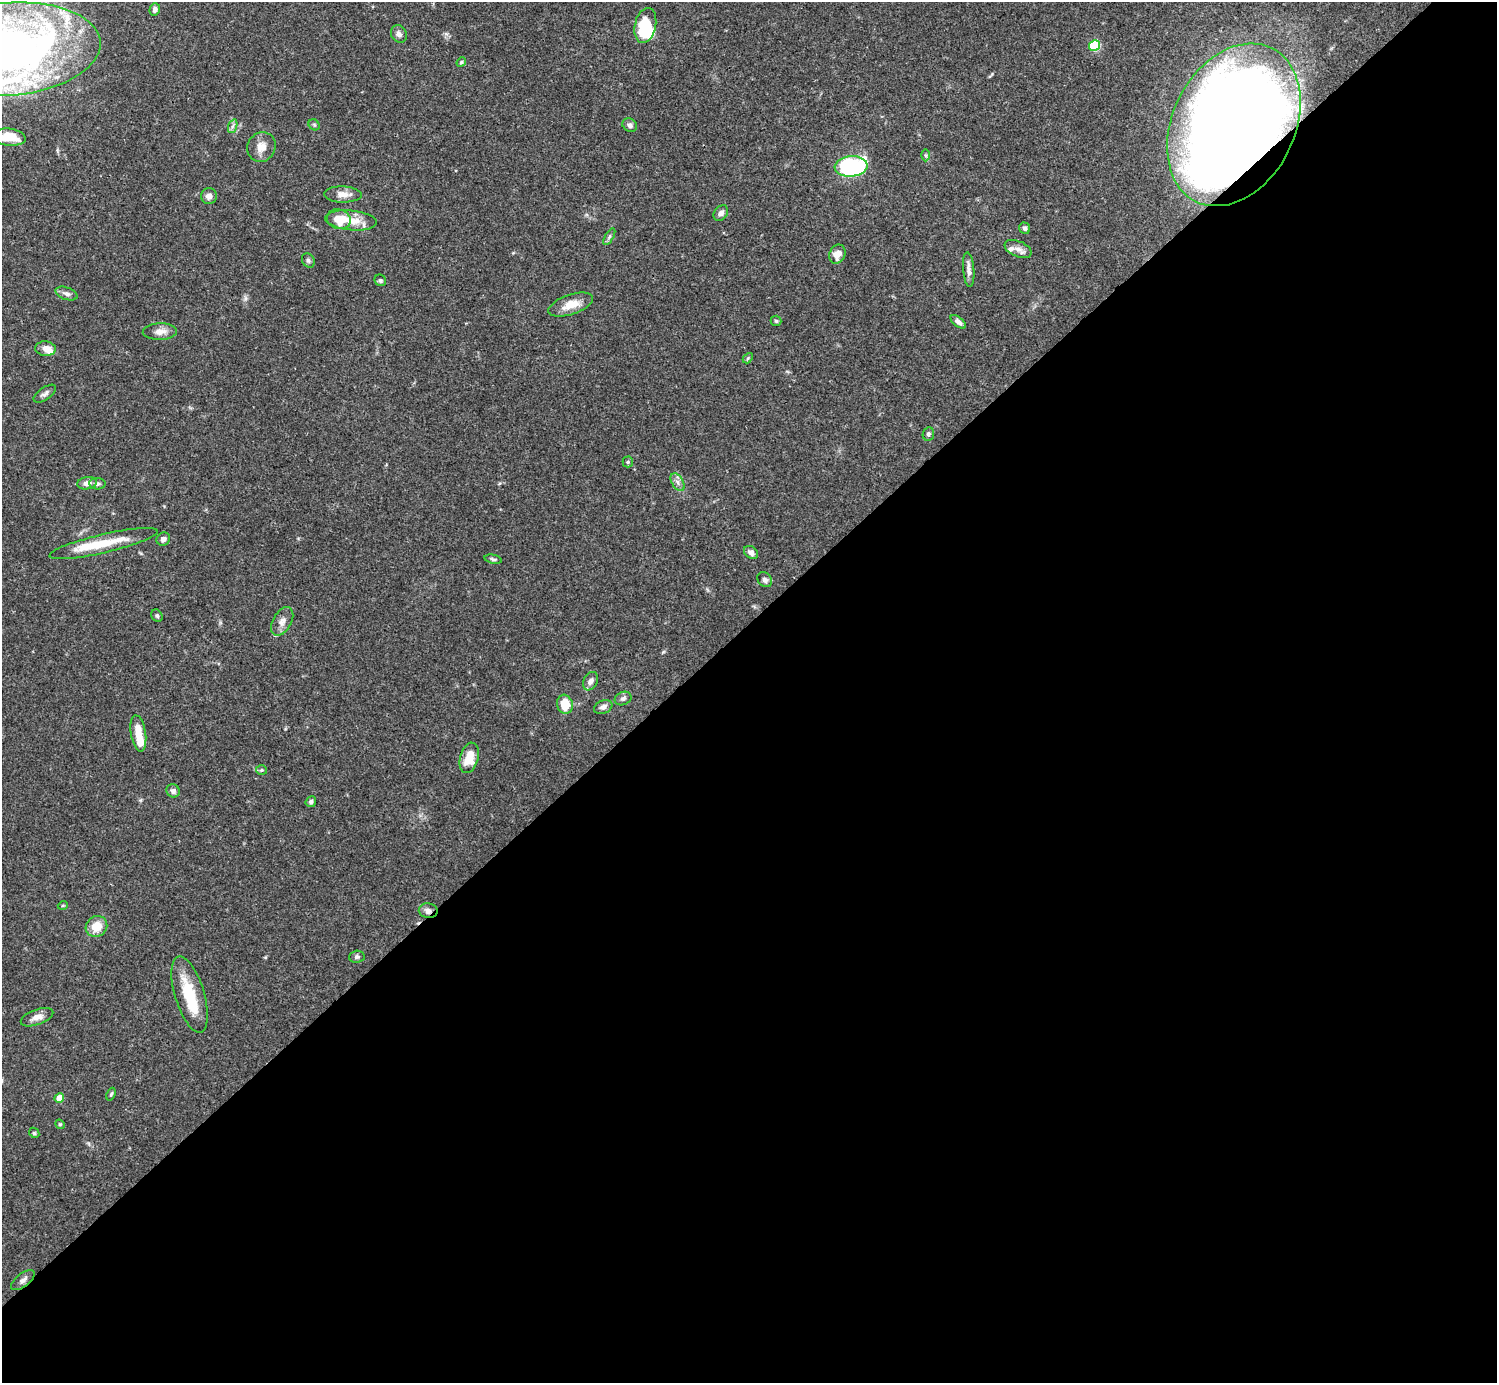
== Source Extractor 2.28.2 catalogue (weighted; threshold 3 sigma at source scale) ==
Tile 15 of 4 x 4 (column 3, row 4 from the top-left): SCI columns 2990-4484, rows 158-1538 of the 5982 x 5981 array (HDU 1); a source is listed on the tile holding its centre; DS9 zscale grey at full resolution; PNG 1499 x 1385 px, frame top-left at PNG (2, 2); each listed source drawn as its Kron ellipse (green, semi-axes under 4 px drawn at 4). Shown black and unused: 55% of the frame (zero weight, under 3 of 4 exposures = <1% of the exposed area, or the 3 px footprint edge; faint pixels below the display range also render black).
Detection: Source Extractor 2.28.2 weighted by HDU 2 'WHT'; one run over the whole footprint, this tile lists its part. Background 0.0692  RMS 0.0032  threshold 0.0144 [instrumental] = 3 sigma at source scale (4.5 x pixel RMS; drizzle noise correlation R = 1.50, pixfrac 1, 0.05/0.05 arcsec/px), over >= 5 px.
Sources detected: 74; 2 inside a brighter object's white glare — neither listed nor drawn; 6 inside a brighter listed object's ellipse — not listed separately; the other 66 listed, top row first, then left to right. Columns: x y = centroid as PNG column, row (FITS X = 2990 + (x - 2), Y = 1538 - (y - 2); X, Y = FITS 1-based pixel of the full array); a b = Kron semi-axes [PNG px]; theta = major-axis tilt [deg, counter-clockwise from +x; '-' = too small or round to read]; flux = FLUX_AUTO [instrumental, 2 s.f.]
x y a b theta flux
155 9 6 5 - 1.2
645 25 18 10 77 13
399 34 9 7 -61 1.3
1094 45 5 5 - 21
7 49 93 46 5 260
461 62 5 4 - 0.45
314 125 6 5 - 0.51
630 125 8 6 -31 1.2
1234 125 86 61 63 640
233 126 7 4 70 0.73
8 137 17 8 -6 6.2
261 147 15 14 - 3.7
925 155 6 4 -90 0.5
851 166 16 10 5 48
343 194 19 8 -1 3.2
209 196 8 8 - 1.6
721 213 8 6 52 1.2
339 219 12 9 -16 6.6
351 220 26 10 -5 6.5
1025 228 6 5 - 1
609 237 9 4 60 0.67
1018 249 14 8 -23 2.1
837 254 10 7 68 3
308 260 7 6 - 0.72
969 270 17 5 -85 1.8
380 280 6 5 - 0.58
67 294 11 6 -20 1.3
571 305 23 10 19 5
776 321 5 5 - 0.46
958 322 9 4 -39 1.3
160 332 17 8 2 2.7
46 349 10 7 -4 3.1
748 358 6 4 48 0.44
45 394 13 6 35 1.1
928 434 7 5 82 0.73
628 462 5 5 - 0.46
678 482 10 5 -58 1.3
87 483 10 6 10 2.2
97 484 8 5 -4 0.9
163 539 7 6 - 1.4
103 544 55 9 13 11
751 552 8 5 -38 1.5
493 559 9 4 -12 0.64
765 580 8 6 -46 1.2
157 616 6 5 - 0.67
282 621 15 9 60 2.4
590 681 10 7 59 1.7
623 699 8 6 23 0.98
565 704 10 7 -74 7
603 707 9 6 22 1.4
138 733 18 7 -81 5.3
469 758 15 9 74 6.5
261 770 5 5 - 0.47
173 791 7 6 - 1.3
311 802 6 5 - 0.88
63 905 5 3 - 0.27
428 911 9 7 -9 1.6
96 926 11 10 - 5.5
357 957 8 6 4 0.77
190 995 39 14 -73 13
37 1017 17 7 20 2.5
111 1094 7 4 68 0.54
59 1098 5 4 - 5.1
60 1124 5 4 - 0.41
34 1133 6 4 -46 0.43
23 1280 14 6 38 1.5
Overlapping masked pixels (flux is a lower limit): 2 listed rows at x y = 1234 125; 428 911
Isophote crosses this tile's border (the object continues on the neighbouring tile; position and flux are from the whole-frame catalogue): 2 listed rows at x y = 7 49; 8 137